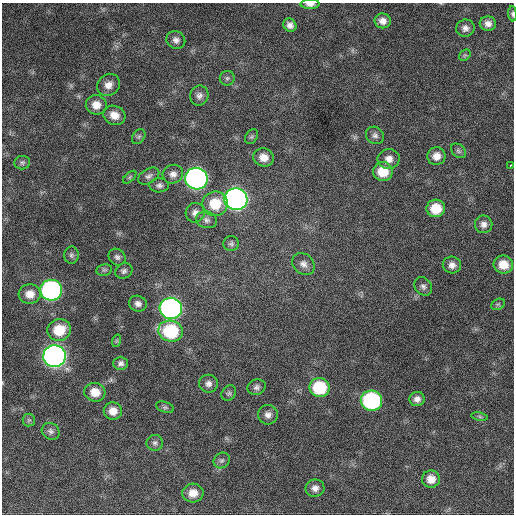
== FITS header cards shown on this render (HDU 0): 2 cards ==
NAXIS1  =                  512 / Axis length
NAXIS2  =                  512 / Axis length

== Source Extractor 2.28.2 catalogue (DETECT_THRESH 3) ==
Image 512 x 512 px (HDU 0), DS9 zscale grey, 1 PNG px = 1 image px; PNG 516 x 516 px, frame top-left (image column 1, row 512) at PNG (2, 3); each listed source drawn as its Kron ellipse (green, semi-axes under 4 px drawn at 4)
Background 816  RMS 22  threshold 67.3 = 3 sigma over >= 5 px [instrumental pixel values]
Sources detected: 71; all 71 listed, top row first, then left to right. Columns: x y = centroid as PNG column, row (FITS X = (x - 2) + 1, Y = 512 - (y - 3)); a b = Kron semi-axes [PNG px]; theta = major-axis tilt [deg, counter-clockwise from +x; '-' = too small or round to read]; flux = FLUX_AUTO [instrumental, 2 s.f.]
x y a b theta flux
310 4 9 4 1 7100
512 14 7 4 -86 2600
383 21 8 7 - 9400
488 24 8 7 - 8800
290 25 7 6 - 7600
465 28 9 8 - 7500
176 40 10 8 -34 7100
465 55 6 5 - 2500
227 78 7 7 - 3400
108 85 12 10 41 13000
199 96 10 9 - 7100
96 105 10 9 - 16000
114 115 11 9 -24 15000
375 135 9 8 - 6000
139 137 8 6 54 3300
252 137 8 6 54 3100
458 151 9 6 -42 3700
436 156 9 9 - 13000
263 157 10 9 - 15000
389 159 11 10 - 11000
22 163 8 6 8 3700
510 165 3 3 - 3500
383 172 10 9 - 34000
173 174 10 9 - 8600
149 176 11 7 31 5900
130 177 8 4 42 2300
196 179 11 11 - 740000
159 185 10 7 2 5300
236 199 11 11 - 780000
215 204 12 12 - 43000
436 208 9 9 - 36000
195 213 10 9 - 8600
206 220 10 8 -17 6500
484 224 9 8 - 7700
231 243 8 7 - 4100
71 255 8 7 - 4100
117 257 9 7 -43 4800
303 264 12 10 -44 9600
503 264 10 9 - 22000
452 265 9 8 - 8700
104 270 8 6 10 3300
124 271 9 7 29 4800
423 286 10 8 -49 5900
51 290 11 10 - 400000
30 294 11 10 - 16000
138 304 9 7 -22 6900
498 304 7 5 29 2700
171 308 11 10 - 610000
59 330 12 10 14 38000
170 331 12 10 -14 110000
116 341 6 4 71 2100
55 356 11 11 - 910000
121 363 7 6 - 5400
208 384 9 9 - 7300
257 387 9 7 21 5400
320 388 10 9 - 82000
95 392 10 9 - 19000
229 393 8 6 50 3800
417 399 7 7 - 7500
371 401 11 10 - 230000
165 407 9 5 -20 3200
113 411 9 8 - 15000
268 415 10 10 - 8500
480 416 8 4 -9 3100
29 420 6 6 - 3200
51 431 9 8 - 5600
155 443 8 8 - 4800
222 460 8 7 - 4400
431 479 9 8 - 15000
315 488 9 8 - 8700
193 493 10 9 - 17000
At the frame edge (FLAGS 8, measured only in part): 2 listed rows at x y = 310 4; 512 14